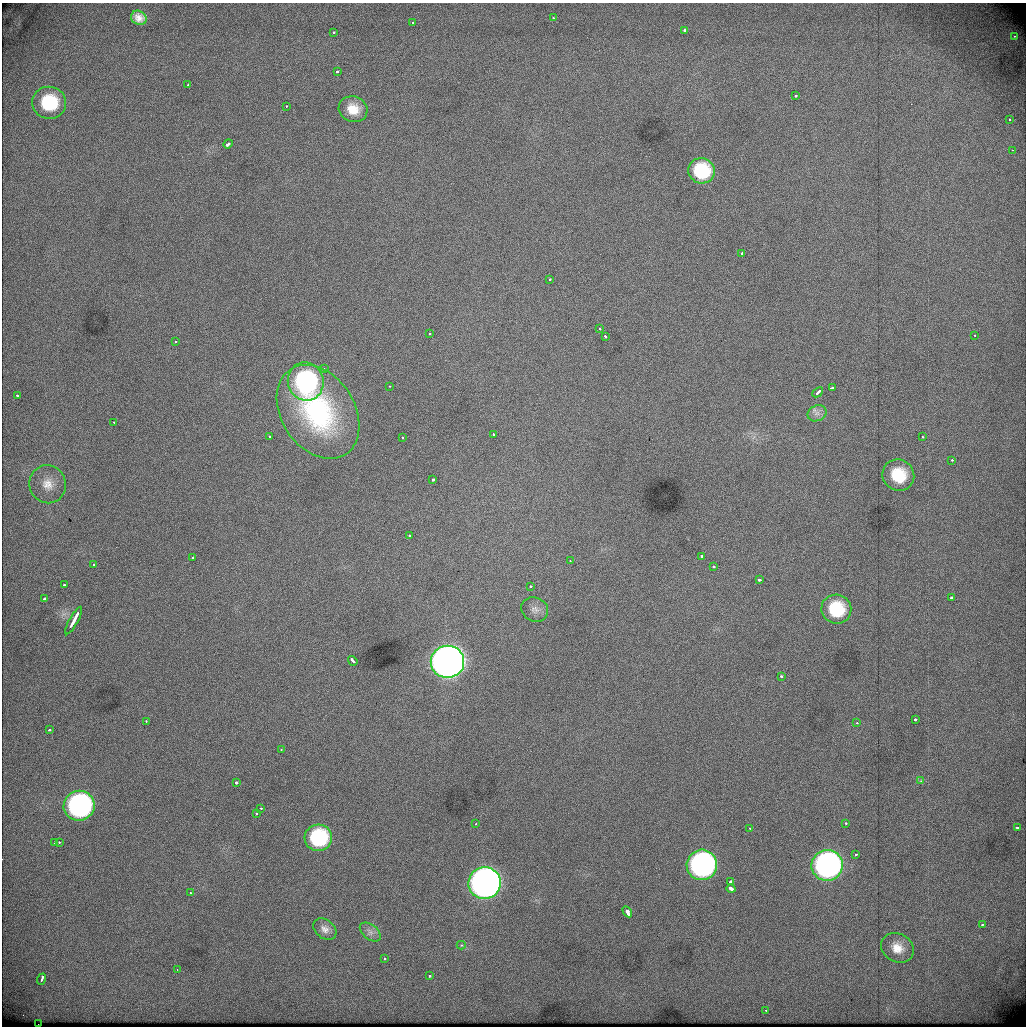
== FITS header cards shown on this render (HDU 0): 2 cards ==
NAXIS1  =                 1024          /
NAXIS2  =                 1024          /

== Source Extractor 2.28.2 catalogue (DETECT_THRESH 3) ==
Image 1024 x 1024 px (HDU 0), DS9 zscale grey, 1 PNG px = 1 image px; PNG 1028 x 1028 px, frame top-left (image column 1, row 1024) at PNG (2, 3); each listed source drawn as its Kron ellipse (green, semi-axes under 4 px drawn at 4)
Background 470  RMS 2.8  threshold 8.3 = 3 sigma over >= 5 px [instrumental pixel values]
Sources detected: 93; all 93 listed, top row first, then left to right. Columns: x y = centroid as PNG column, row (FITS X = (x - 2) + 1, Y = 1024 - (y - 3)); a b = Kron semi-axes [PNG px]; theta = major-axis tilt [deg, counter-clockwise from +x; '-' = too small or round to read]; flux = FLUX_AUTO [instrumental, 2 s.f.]
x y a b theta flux
139 18 8 6 -28 1300
553 18 3 3 - 320
413 23 3 2 - 230
685 30 3 3 - 2200
333 32 3 3 - 370
1015 36 3 3 - 290
337 72 3 3 - 430
188 85 3 2 - 250
796 96 3 3 - 350
49 103 17 16 - 12000
286 106 3 2 - 280
353 109 14 13 - 3400
1009 120 3 3 - 390
228 144 5 3 - 2500
1012 150 2 2 - 1300
701 171 13 12 - 9900
742 253 3 3 - 650
550 279 3 3 - 410
599 328 3 3 - 380
429 334 3 2 - 320
975 335 2 2 - 140
605 337 3 3 - 450
175 342 3 2 - 180
324 369 3 3 - 180
306 382 19 18 - 31000
390 386 3 2 - 150
832 388 4 3 - 3600
818 392 6 3 42 1400
17 395 3 3 - 520
318 412 50 36 -57 31000
817 413 9 7 23 860
114 422 3 2 - 220
493 434 3 3 - 530
269 437 3 3 - 330
403 437 3 2 - 200
922 437 3 2 - 280
952 460 3 3 - 450
898 475 16 15 - 7800
433 480 3 3 - 980
48 484 19 18 - 3400
409 535 3 3 - 400
193 557 3 3 - 450
702 557 3 3 - 1100
570 561 3 2 - 180
94 565 3 3 - 490
713 567 3 3 - 760
759 580 3 3 - 930
64 585 3 2 - 510
530 586 3 3 - 910
952 598 3 3 - 2200
45 599 4 3 - 1100
535 609 14 12 -28 1500
836 609 15 14 - 8600
74 621 15 3 61 4700
353 661 5 3 - 1700
447 662 17 16 - 260000
781 676 3 3 - 510
915 719 3 3 - 850
146 721 3 3 - 290
857 723 3 3 - 210
49 730 3 2 - 400
281 749 3 3 - 180
921 781 4 4 - 310
236 783 3 3 - 1300
79 806 15 15 - 50000
261 808 3 3 - 360
256 813 3 2 - 670
846 823 3 2 - 310
476 824 2 2 - 140
750 828 3 2 - 170
1017 828 3 2 - 230
318 838 14 13 - 13000
54 842 3 2 - 360
59 842 3 3 - 420
856 855 3 2 - 280
702 865 15 15 - 59000
827 865 15 15 - 73000
731 881 3 3 - 1800
485 883 16 16 - 150000
731 889 4 3 - 3000
190 893 3 3 - 250
627 912 6 3 -58 5500
982 924 3 3 - 450
325 929 13 9 -39 1100
370 932 12 7 -39 900
461 945 4 4 - 300
897 948 17 14 -29 3000
384 958 3 3 - 430
177 969 3 2 - 240
429 976 3 3 - 420
41 979 6 3 71 1800
766 1010 2 2 - 150
38 1024 2 2 - 230